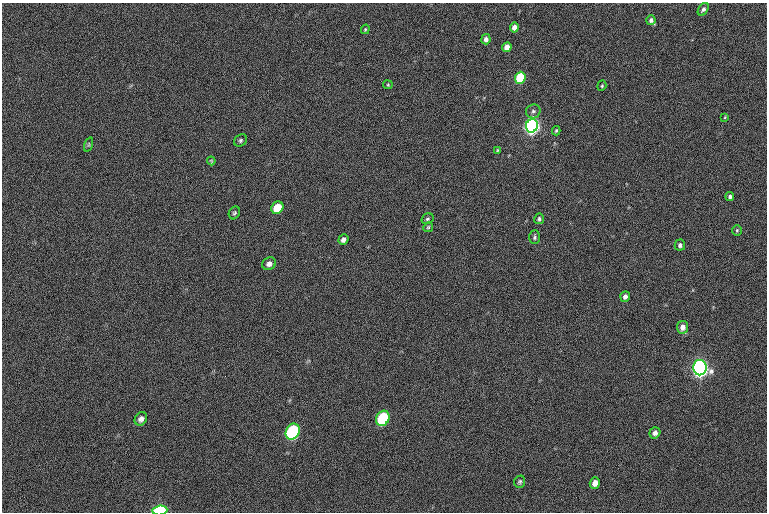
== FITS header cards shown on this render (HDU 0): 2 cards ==
NAXIS1  =                 765  / length of data axis 1
NAXIS2  =                 510  / length of data axis 2

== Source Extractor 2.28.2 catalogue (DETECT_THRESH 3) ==
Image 765 x 510 px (HDU 0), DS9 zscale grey, 1 PNG px = 1 image px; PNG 769 x 514 px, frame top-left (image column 1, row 510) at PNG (2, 3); each listed source drawn as its Kron ellipse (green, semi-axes under 4 px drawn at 4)
Background -30.2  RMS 14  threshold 42.8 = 3 sigma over >= 5 px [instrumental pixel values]
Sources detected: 38; all 38 listed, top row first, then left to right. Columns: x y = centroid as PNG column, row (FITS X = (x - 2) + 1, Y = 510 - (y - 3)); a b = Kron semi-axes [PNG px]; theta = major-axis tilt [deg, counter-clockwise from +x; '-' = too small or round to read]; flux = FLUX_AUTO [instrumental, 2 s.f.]
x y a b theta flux
703 9 7 4 55 2300
651 20 5 4 - 2900
514 27 5 4 - 5300
365 29 5 3 - 980
486 39 5 4 - 3600
507 47 5 4 - 8400
520 78 6 5 - 53000
388 85 4 4 - 1000
602 86 5 4 - 1300
533 111 7 7 - 2700
725 117 4 3 - 800
532 126 7 6 - 410000
556 131 4 3 - 1300
241 140 7 5 47 1900
89 145 7 3 71 1200
498 150 3 3 - 960
211 161 4 3 - 950
730 196 4 4 - 2100
277 208 6 5 - 25000
234 213 7 5 62 1700
427 219 6 5 - 1600
539 219 5 5 - 2000
428 227 5 4 - 1300
737 230 5 4 - 1100
534 237 7 5 89 1800
343 240 5 4 - 3500
680 245 5 5 - 2600
269 264 7 6 - 4000
625 297 5 4 - 3700
682 327 6 5 - 5400
700 368 8 7 - 460000
383 418 8 6 64 97000
141 419 7 5 54 3800
293 432 8 6 60 170000
655 433 6 5 - 3400
520 482 6 5 - 1700
595 483 6 5 - 5900
160 510 7 5 6 130000
At the frame edge (FLAGS 8, measured only in part): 1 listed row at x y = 160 510